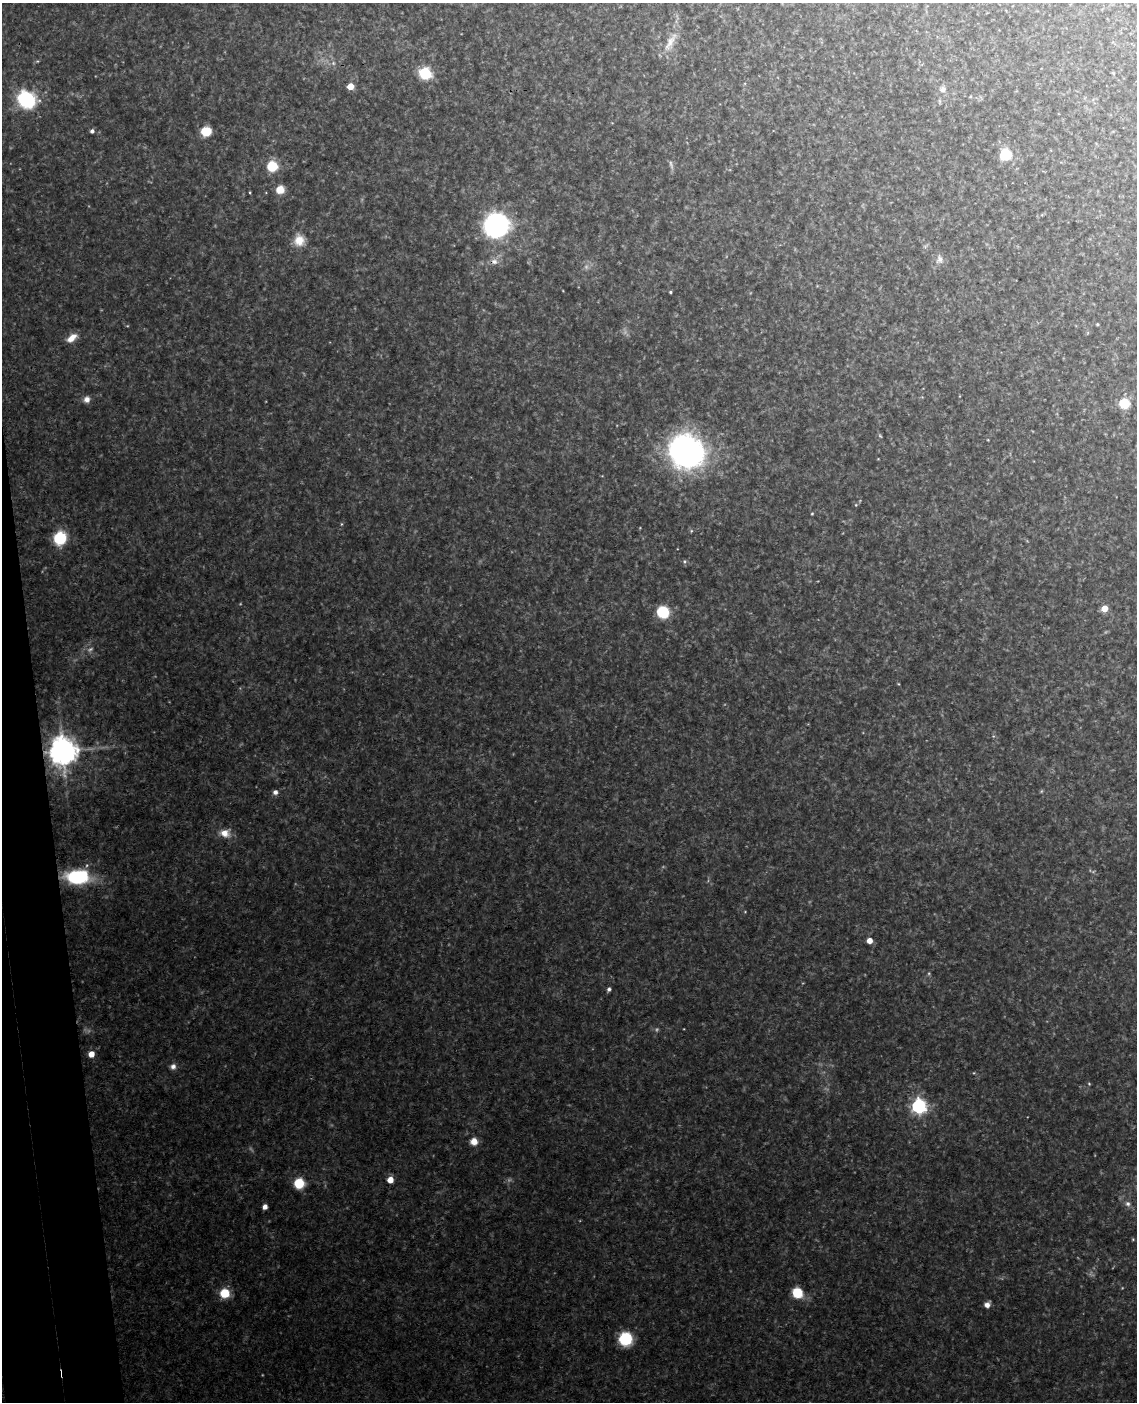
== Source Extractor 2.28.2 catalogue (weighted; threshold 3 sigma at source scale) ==
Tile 7 of 4 x 3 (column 3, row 2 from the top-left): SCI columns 2327-3461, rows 1643-3042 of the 4651 x 4581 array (HDU 1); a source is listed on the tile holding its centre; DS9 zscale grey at full resolution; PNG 1139 x 1404 px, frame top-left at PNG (2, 3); no overlay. Shown black and unused: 4% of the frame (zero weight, under 3 of 4 exposures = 6% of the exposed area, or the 3 px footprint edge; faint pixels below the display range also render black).
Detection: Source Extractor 2.28.2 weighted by HDU 2 'WHT'; one run over the whole footprint, this tile lists its part. Background 0.131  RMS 0.011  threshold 0.0473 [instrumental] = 3 sigma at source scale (4.5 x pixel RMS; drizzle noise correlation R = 1.50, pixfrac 1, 0.05/0.05 arcsec/px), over >= 5 px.
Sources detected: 74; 15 too faint to see at this stretch — not listed; the other 59 listed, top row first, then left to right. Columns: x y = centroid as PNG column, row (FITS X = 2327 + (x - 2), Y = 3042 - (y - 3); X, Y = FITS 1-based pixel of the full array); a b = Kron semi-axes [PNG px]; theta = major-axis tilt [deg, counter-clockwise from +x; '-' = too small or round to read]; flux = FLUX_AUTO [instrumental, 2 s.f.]
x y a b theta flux
670 42 34 11 63 19
333 63 6 5 - 2.8
425 73 10 9 - 48
350 86 5 4 - 23
943 89 10 9 - 6.6
970 97 5 3 - 1.1
26 100 11 10 - 160
92 131 4 4 - 3.8
206 131 7 7 - 37
1005 154 7 7 - 73
272 166 7 7 - 48
280 190 7 7 - 19
250 192 3 2 - 0.93
496 225 11 11 - 730
299 240 17 15 -85 18
925 246 9 4 33 2.2
940 259 13 10 85 7.1
494 261 11 9 1 7.5
670 292 3 3 - 1.5
1097 324 3 3 - 1.4
1087 333 6 4 70 1.3
72 338 14 8 34 13
87 399 8 7 - 6.7
1124 403 7 7 - 39
880 436 7 4 -62 1.5
988 440 3 3 - 0.82
687 451 18 16 -37 790
856 505 5 4 - 1.2
812 514 4 3 - 1.1
341 524 5 4 - 1.2
691 531 5 4 - 1.4
60 538 9 8 - 69
684 561 6 6 - 2.2
1104 608 5 4 - 23
663 612 7 7 - 91
993 736 6 4 -45 1.5
63 751 10 9 - 1800
275 792 6 6 - 5
225 833 14 11 -6 14
78 877 23 13 2 100
745 912 4 3 - 0.82
870 941 4 4 - 15
929 973 6 5 - 1.5
609 989 5 4 - 3.3
91 1054 5 5 - 17
173 1066 8 7 - 5.4
974 1073 5 4 - 1
1089 1084 4 4 - 1.1
918 1106 6 6 - 380
474 1141 8 8 - 12
390 1180 5 4 - 21
299 1183 7 7 - 48
1128 1204 8 8 - 4.7
265 1207 5 5 - 6.2
1133 1239 4 4 - 1.1
225 1293 10 9 - 27
797 1293 7 6 - 55
987 1305 6 6 - 6.6
625 1339 10 9 - 69
Overlapping masked pixels (flux is a lower limit): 2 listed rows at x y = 63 751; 78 877